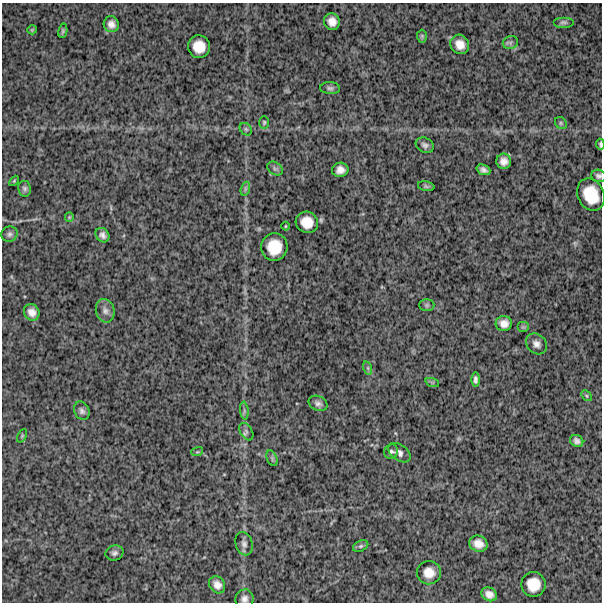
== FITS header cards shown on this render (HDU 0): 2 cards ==
NAXIS1  =                  600
NAXIS2  =                  600

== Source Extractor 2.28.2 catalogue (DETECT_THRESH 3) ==
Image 600 x 600 px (HDU 0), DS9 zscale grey, 1 PNG px = 1 image px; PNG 604 x 604 px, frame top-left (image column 1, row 600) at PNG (2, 3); each listed source drawn as its Kron ellipse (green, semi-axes under 4 px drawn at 4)
Background 1250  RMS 330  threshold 978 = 3 sigma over >= 5 px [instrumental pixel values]
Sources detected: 60; all 60 listed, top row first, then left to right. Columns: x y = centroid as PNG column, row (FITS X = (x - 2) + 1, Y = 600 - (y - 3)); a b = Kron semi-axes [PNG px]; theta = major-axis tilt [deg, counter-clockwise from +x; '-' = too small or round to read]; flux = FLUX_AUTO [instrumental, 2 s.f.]
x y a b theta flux
332 22 8 8 - 170000
563 22 10 5 0 59000
111 24 8 7 - 120000
32 30 5 4 - 25000
63 31 7 4 80 35000
422 36 6 5 - 35000
510 42 8 6 19 61000
460 44 10 9 - 200000
199 47 11 11 - 330000
330 88 10 6 -4 63000
264 122 6 5 - 32000
561 123 6 5 - 40000
246 129 7 5 -46 51000
600 144 5 2 - 38000
425 145 9 7 -27 79000
504 161 7 7 - 130000
275 169 9 6 -31 54000
340 170 8 7 - 140000
483 170 7 5 -22 84000
598 176 7 6 - 62000
14 181 6 3 46 23000
426 186 8 4 -14 37000
25 189 8 6 -80 59000
245 189 7 4 72 48000
591 195 17 13 -66 590000
69 217 5 4 - 23000
307 222 11 10 - 310000
285 226 4 3 - 18000
9 234 8 7 - 67000
102 235 8 6 -50 97000
274 247 14 13 - 490000
427 305 7 6 - 48000
105 311 12 9 -75 120000
32 312 8 7 - 150000
504 323 8 7 - 150000
523 327 6 5 - 35000
536 344 12 9 -45 120000
368 368 7 4 -72 41000
475 379 7 4 90 66000
432 382 7 4 -19 35000
586 396 6 4 -46 27000
318 403 10 7 -25 85000
82 411 9 7 -65 77000
244 411 9 3 -85 46000
246 432 9 6 -60 58000
22 436 7 4 65 30000
577 441 7 5 -31 76000
197 452 6 4 17 28000
391 452 7 6 - 56000
399 453 13 8 -35 110000
272 458 8 5 -67 47000
244 544 12 8 -74 97000
478 544 9 8 - 190000
361 546 8 5 27 47000
114 553 9 7 20 72000
429 573 12 12 - 260000
533 584 12 12 - 370000
217 585 9 7 -56 140000
489 594 8 6 -29 140000
244 599 9 9 - 110000
At the frame edge (FLAGS 8, measured only in part): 3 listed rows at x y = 600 144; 598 176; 244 599